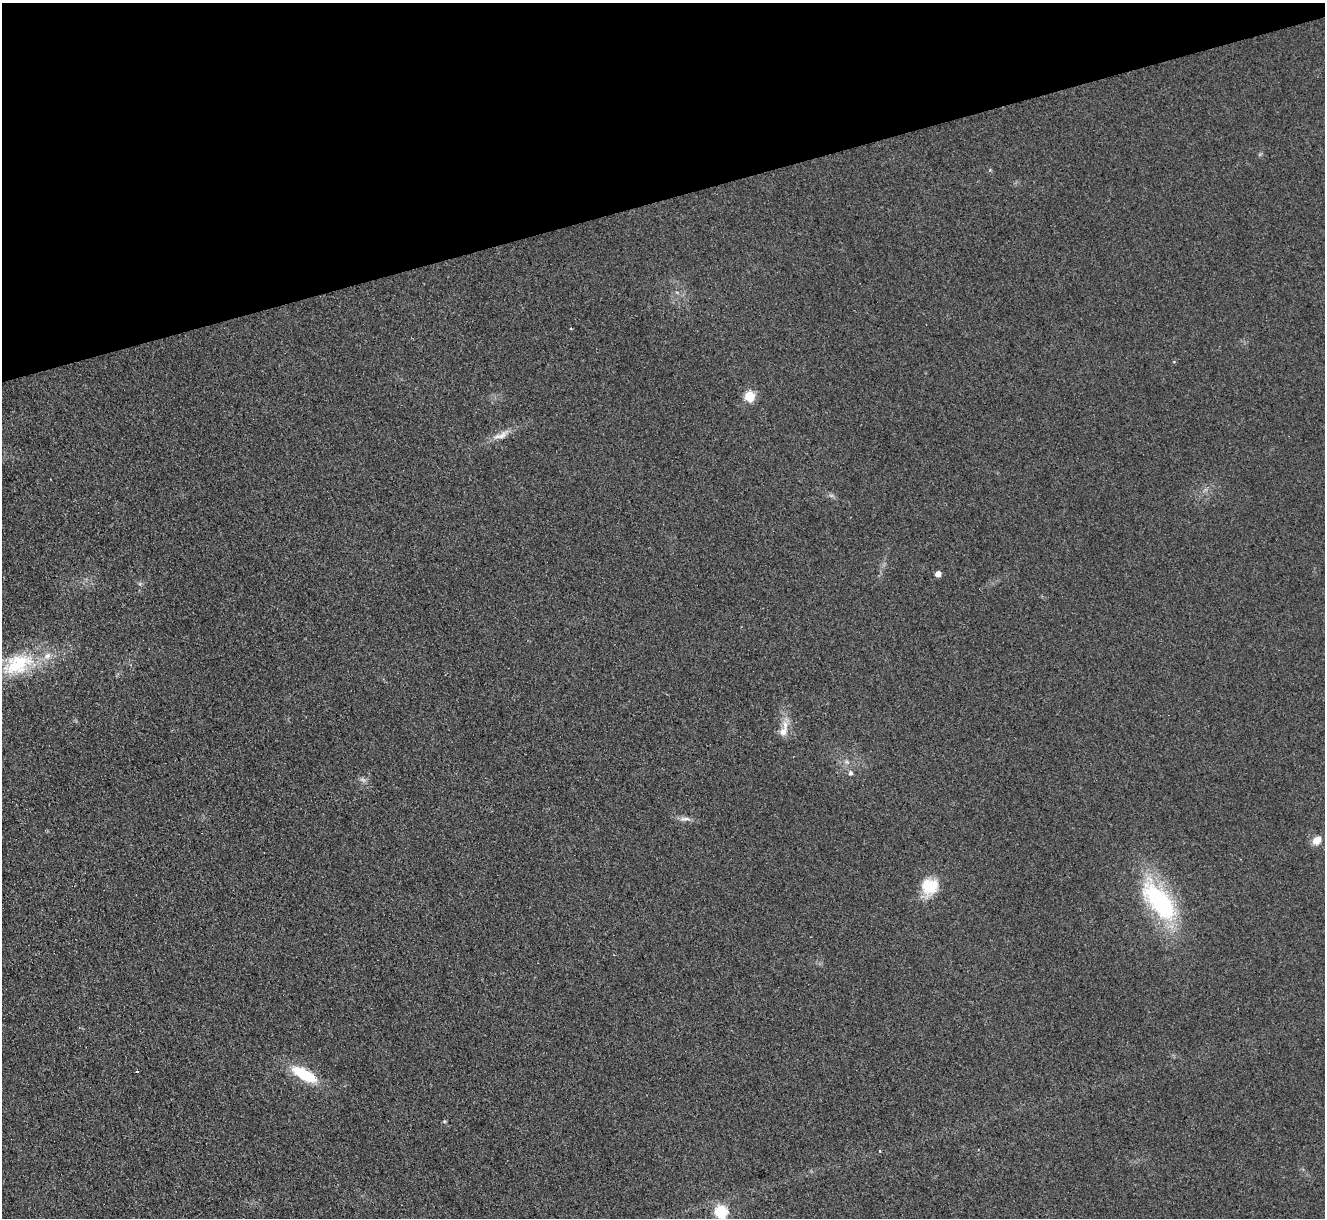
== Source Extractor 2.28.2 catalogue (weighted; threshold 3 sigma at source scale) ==
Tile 3 of 4 x 4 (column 3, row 1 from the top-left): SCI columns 2669-3991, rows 3919-5134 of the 5321 x 5278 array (HDU 1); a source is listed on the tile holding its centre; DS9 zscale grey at full resolution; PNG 1327 x 1220 px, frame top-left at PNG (2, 3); no overlay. Shown black and unused: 16% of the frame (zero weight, under 2 of 3 exposures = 2% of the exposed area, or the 3 px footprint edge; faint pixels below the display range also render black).
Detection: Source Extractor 2.28.2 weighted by HDU 2 'WHT'; one run over the whole footprint, this tile lists its part. Background 0.133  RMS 0.013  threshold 0.0565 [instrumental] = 3 sigma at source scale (4.5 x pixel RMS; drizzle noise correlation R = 1.50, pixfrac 1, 0.05/0.05 arcsec/px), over >= 5 px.
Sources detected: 17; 1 cosmic-ray / hot-pixel residue — not listed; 1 inside a brighter listed object's ellipse — not listed separately; the other 15 listed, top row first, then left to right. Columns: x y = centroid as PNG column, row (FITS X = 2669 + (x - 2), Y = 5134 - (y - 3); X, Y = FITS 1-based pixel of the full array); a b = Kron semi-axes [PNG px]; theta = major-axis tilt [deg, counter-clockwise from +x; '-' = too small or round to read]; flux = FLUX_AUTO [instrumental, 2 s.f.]
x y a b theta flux
571 329 4 2 - 1
750 396 6 6 - 60
500 436 23 7 18 11
938 574 5 5 - 7.4
18 664 48 26 24 87
783 732 12 10 43 10
851 773 6 5 - 3.3
363 780 7 4 -19 3
685 819 16 4 -2 5.5
1317 840 11 9 45 11
930 886 20 18 37 33
1160 902 48 21 -51 160
137 1071 3 2 - 1.8
304 1074 29 11 -28 54
721 1212 6 6 - 130